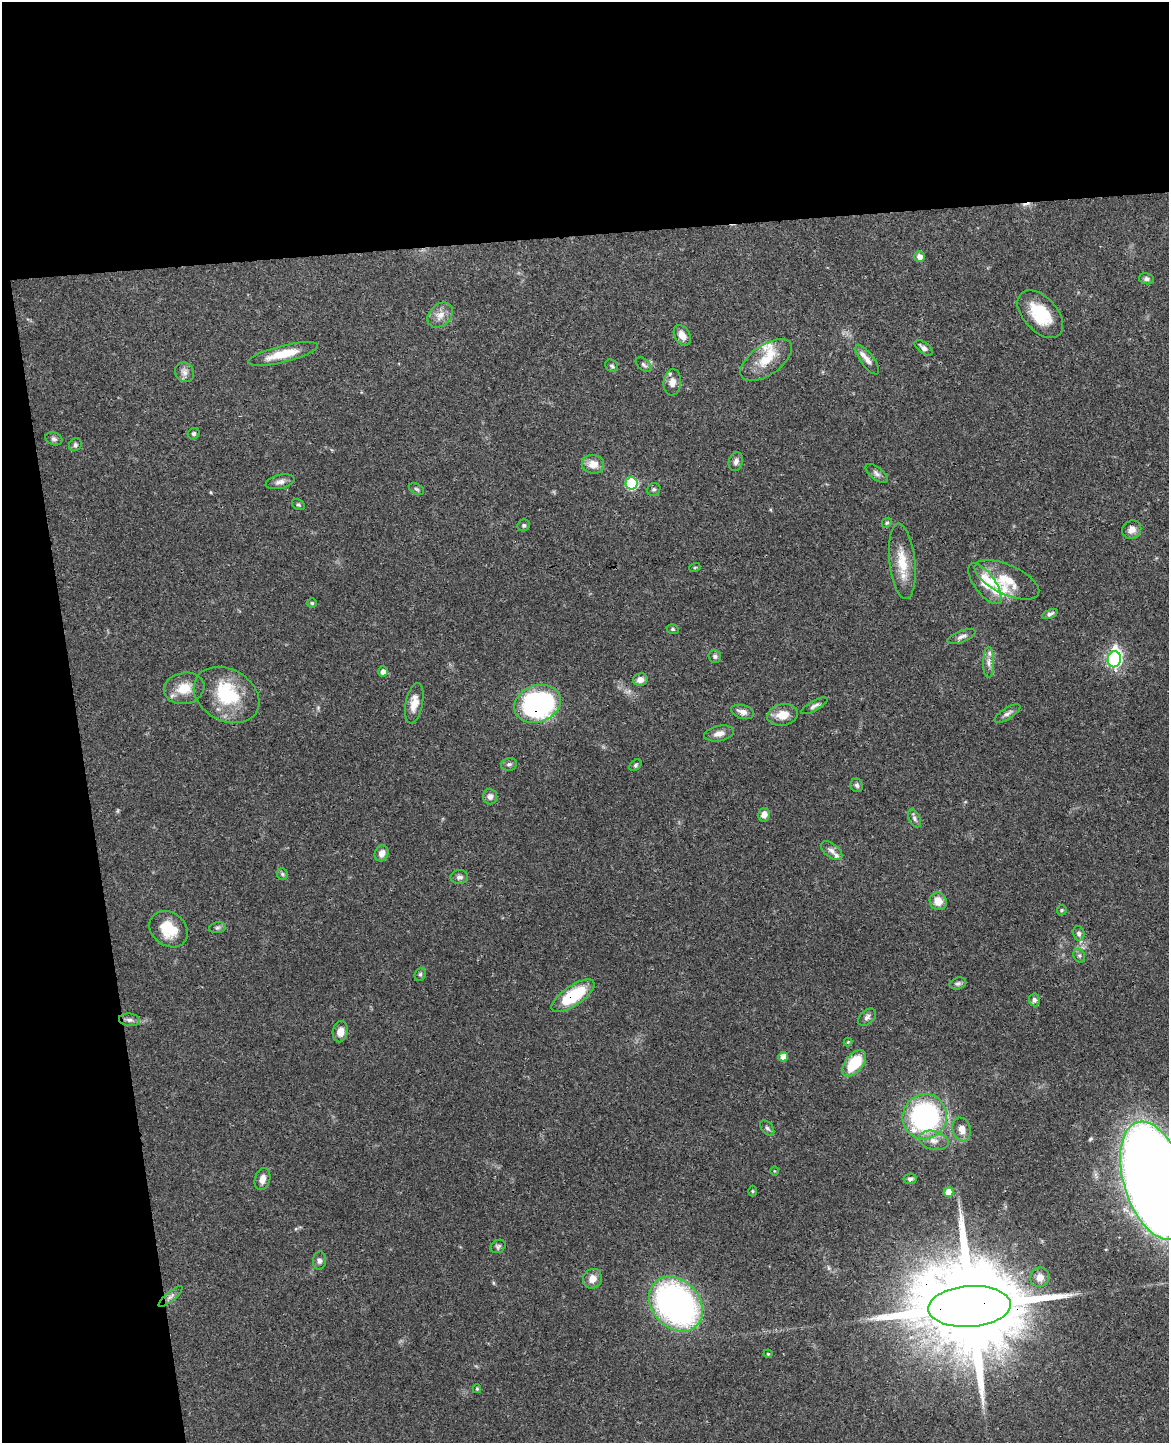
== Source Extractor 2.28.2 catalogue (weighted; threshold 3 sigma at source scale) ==
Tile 1 of 4 x 3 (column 1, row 1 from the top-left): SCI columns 57-1223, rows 3026-4466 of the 4783 x 4717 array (HDU 1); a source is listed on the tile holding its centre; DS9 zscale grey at full resolution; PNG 1171 x 1445 px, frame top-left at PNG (2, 2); each listed source drawn as its Kron ellipse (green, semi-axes under 4 px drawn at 4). Shown black and unused: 23% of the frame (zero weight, under 3 of 4 exposures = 6% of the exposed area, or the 3 px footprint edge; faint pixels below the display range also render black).
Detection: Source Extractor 2.28.2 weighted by HDU 2 'WHT'; one run over the whole footprint, this tile lists its part. Background 0.0784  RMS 0.0036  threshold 0.0162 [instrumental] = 3 sigma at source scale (4.5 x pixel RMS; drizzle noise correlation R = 1.50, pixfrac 1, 0.05/0.05 arcsec/px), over >= 5 px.
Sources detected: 102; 1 cosmic-ray / hot-pixel residue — neither listed nor drawn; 7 inside a brighter listed object's ellipse — not listed separately; the other 94 listed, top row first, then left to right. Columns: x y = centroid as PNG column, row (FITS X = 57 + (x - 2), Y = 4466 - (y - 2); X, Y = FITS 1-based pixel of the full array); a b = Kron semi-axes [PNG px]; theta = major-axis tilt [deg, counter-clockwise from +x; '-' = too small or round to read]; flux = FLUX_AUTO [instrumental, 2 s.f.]
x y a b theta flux
919 257 5 5 - 2.4
1146 279 7 5 -13 1
1040 314 28 17 -47 15
440 315 14 10 44 3.4
682 335 11 7 -60 3.1
924 348 10 5 -37 1.4
283 354 36 8 14 8.6
766 360 29 15 35 8.2
867 360 17 6 -53 2.1
644 365 9 5 -42 0.91
612 366 7 5 -42 0.78
184 372 10 9 - 1.9
672 382 13 8 84 2.8
194 434 6 5 - 0.78
54 439 9 6 -19 0.92
75 445 7 6 - 0.76
736 462 9 7 74 1.4
593 464 11 9 -6 3.9
876 473 13 6 -39 1.4
280 482 15 7 14 1.8
632 483 6 6 - 28
416 489 8 5 -27 0.68
654 489 7 6 - 0.79
298 505 7 5 -31 0.56
887 523 5 4 - 0.55
524 525 6 5 - 0.68
1132 530 10 9 - 2.3
902 561 38 13 -84 9.1
695 567 5 3 - 0.35
1007 580 35 14 -25 9.3
985 584 24 10 -54 4.7
312 603 5 5 - 0.45
1050 614 8 4 23 1.1
672 629 6 5 - 0.67
961 637 15 6 21 1.5
715 656 6 6 - 0.81
1114 659 8 6 79 97
989 662 15 5 89 2.1
383 671 5 5 - 2
640 680 7 6 - 2.3
184 688 20 15 11 6.9
227 695 35 25 -29 21
414 703 20 8 79 4.3
537 704 24 18 20 72
814 706 15 5 29 1.2
742 712 12 6 -16 2.2
1007 713 15 5 32 1.4
782 715 15 10 11 5.1
719 733 15 8 10 2.5
509 764 8 6 11 0.89
635 765 7 5 43 0.61
857 785 7 6 - 0.85
490 796 8 7 - 1.6
764 815 7 5 78 2.3
914 818 10 5 -63 1.1
832 851 12 6 -37 1.6
382 853 8 6 64 2.7
282 874 6 5 - 0.61
459 877 9 7 1 1.4
938 901 9 8 - 3.8
1062 910 5 5 - 0.46
217 928 8 5 6 0.85
169 929 20 16 -38 9.8
1079 933 7 5 -76 1.1
1079 956 7 5 -68 0.81
420 974 7 5 68 0.69
958 983 8 6 15 0.85
573 996 25 10 34 19
1034 1000 6 5 - 0.93
867 1017 10 6 42 1.3
129 1020 11 6 -7 1.5
340 1032 10 7 79 3.3
848 1042 4 4 - 0.32
783 1057 5 4 - 4.2
854 1063 15 8 52 15
925 1117 23 22 - 69
767 1128 9 5 -51 0.98
962 1129 12 9 -74 3
934 1140 15 9 -14 3.3
774 1171 4 3 - 0.28
262 1179 11 7 74 2.4
910 1179 6 5 - 1
1155 1180 61 31 -73 810
752 1191 5 3 - 0.37
949 1192 5 5 - 5.2
498 1246 8 6 32 0.83
319 1261 9 6 85 1.2
1040 1277 10 9 - 2.6
592 1279 10 9 - 3.2
171 1296 15 4 40 1.5
676 1304 30 23 -48 120
969 1306 41 20 3 11000
768 1354 4 4 - 0.38
477 1389 4 3 - 0.45
Overlapping masked pixels (flux is a lower limit): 4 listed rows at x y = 537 704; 573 996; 1155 1180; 969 1306
Isophote crosses this tile's border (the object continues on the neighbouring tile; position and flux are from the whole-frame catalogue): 1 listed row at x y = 1155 1180